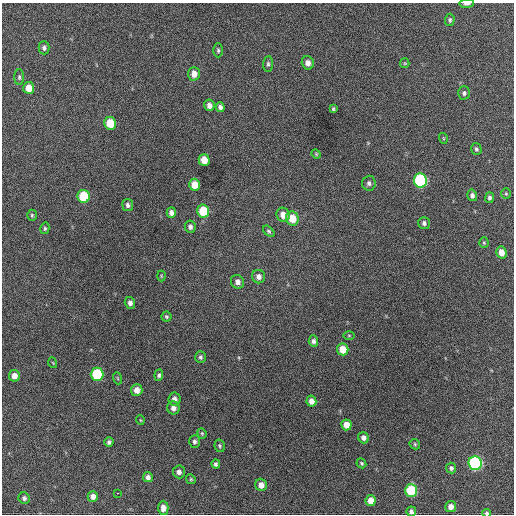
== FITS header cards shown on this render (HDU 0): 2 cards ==
NAXIS1  =                  512 / Axis length
NAXIS2  =                  512 / Axis length

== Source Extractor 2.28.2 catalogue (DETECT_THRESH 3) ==
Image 512 x 512 px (HDU 0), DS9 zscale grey, 1 PNG px = 1 image px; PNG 516 x 516 px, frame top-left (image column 1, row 512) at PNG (2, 3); each listed source drawn as its Kron ellipse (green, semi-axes under 4 px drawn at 4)
Background 428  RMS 20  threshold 59.8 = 3 sigma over >= 5 px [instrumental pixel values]
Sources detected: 81; all 81 listed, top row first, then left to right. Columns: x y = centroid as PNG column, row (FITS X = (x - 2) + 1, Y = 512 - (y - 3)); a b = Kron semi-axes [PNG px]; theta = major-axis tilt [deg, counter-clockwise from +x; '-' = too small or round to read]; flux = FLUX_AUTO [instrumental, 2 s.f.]
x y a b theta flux
467 4 7 3 3 4500
450 20 6 5 - 2800
44 48 6 5 - 3800
218 50 7 4 -89 2400
308 63 7 6 - 7600
405 63 5 4 - 1400
268 64 8 5 84 2700
194 74 7 6 - 11000
19 77 8 5 90 2500
29 88 6 5 - 14000
464 93 6 6 - 3300
209 105 6 5 - 6600
220 107 5 4 - 4600
333 109 4 3 - 1900
110 123 6 6 - 34000
443 138 5 3 - 1100
476 149 6 5 - 2700
316 154 5 4 - 1300
204 160 6 5 - 18000
420 180 7 6 - 190000
369 183 7 7 - 4300
195 185 6 5 - 19000
506 194 5 5 - 1900
472 195 6 5 - 4300
84 196 6 6 - 58000
489 198 5 4 - 3300
128 205 6 5 - 4000
203 211 6 6 - 45000
171 213 5 4 - 5300
32 215 5 4 - 1900
283 215 7 6 - 13000
292 218 7 6 - 23000
424 223 6 6 - 4200
190 227 6 5 - 4400
45 228 6 4 78 2000
269 231 7 4 -45 2200
484 243 5 4 - 1700
501 252 6 5 - 12000
161 276 5 3 - 1200
259 277 7 6 - 6600
238 282 7 6 - 7000
130 303 6 5 - 5600
166 317 5 5 - 2100
349 335 5 3 - 1400
313 341 6 4 -86 4000
343 349 6 5 - 22000
200 357 6 5 - 2700
53 363 5 3 - 1100
97 374 7 6 - 77000
159 375 6 4 83 2800
14 376 6 5 - 9800
117 378 6 4 -70 1700
137 390 6 6 - 10000
174 399 6 6 - 6500
311 401 5 5 - 8800
173 408 6 6 - 6600
140 420 5 3 - 1100
346 425 5 5 - 13000
202 433 5 4 - 1700
363 438 6 5 - 5700
194 441 6 5 - 3400
109 442 5 4 - 3200
415 444 6 4 -47 1800
220 446 6 5 - 2200
361 463 5 4 - 1900
475 463 7 6 - 230000
216 464 4 4 - 3200
451 468 5 5 - 3700
179 472 6 6 - 5400
148 477 5 5 - 5300
191 479 5 4 - 1700
261 485 6 5 - 9800
411 490 6 6 - 75000
118 493 3 2 - 5000
93 496 5 5 - 6900
24 498 6 5 - 3200
371 501 5 5 - 14000
451 507 5 5 - 8000
163 508 7 5 -89 7000
411 512 5 4 - 4400
487 513 4 3 - 2900
At the frame edge (FLAGS 8, measured only in part): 3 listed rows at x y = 467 4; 411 512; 487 513